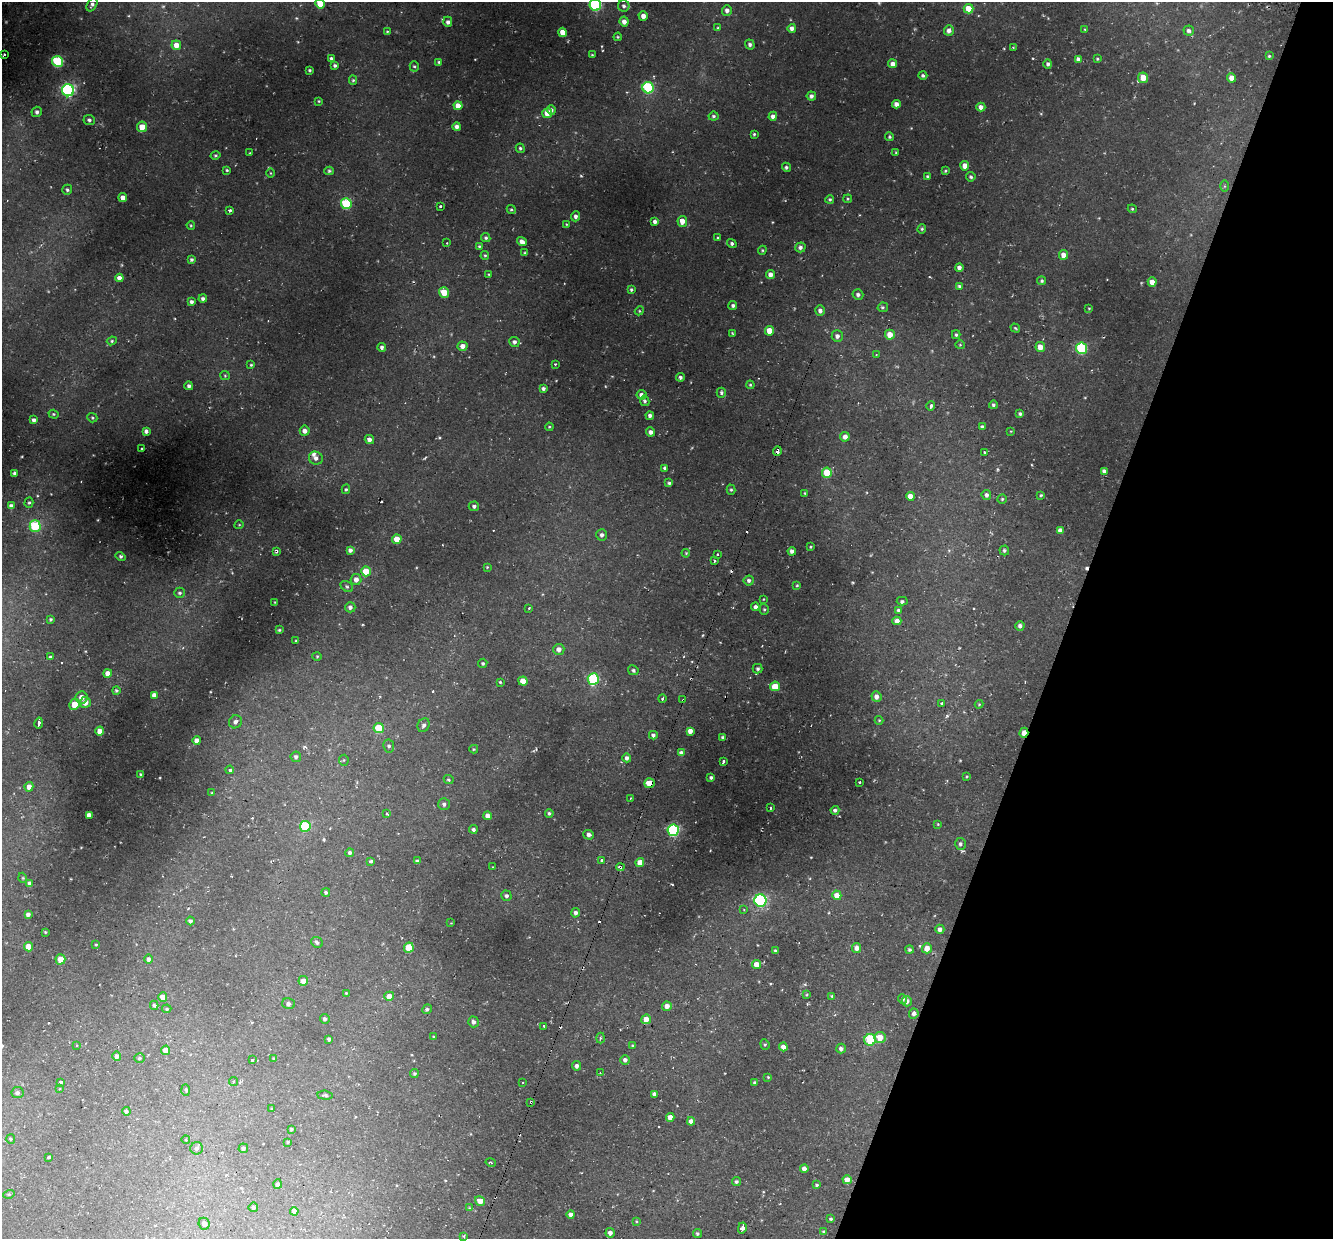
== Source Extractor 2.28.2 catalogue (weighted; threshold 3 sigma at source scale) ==
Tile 8 of 4 x 4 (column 4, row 2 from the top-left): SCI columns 4014-5344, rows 2846-4082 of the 5450 x 5447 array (HDU 1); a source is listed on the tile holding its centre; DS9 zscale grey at full resolution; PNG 1335 x 1241 px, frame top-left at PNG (2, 2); each listed source drawn as its Kron ellipse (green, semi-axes under 4 px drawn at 4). Shown black and unused: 20% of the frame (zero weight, under 2 of 3 exposures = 6% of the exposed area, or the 3 px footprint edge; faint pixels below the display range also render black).
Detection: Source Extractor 2.28.2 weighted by HDU 2 'WHT'; one run over the whole footprint, this tile lists its part. Background 0.0372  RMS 0.0052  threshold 0.0235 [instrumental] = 3 sigma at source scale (4.5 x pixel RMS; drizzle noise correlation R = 1.50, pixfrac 1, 0.05/0.05 arcsec/px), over >= 5 px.
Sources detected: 394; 3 too faint to see at this stretch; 15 cosmic-ray / hot-pixel residue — neither listed nor drawn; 1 inside a brighter listed object's ellipse — not listed separately; the other 375 listed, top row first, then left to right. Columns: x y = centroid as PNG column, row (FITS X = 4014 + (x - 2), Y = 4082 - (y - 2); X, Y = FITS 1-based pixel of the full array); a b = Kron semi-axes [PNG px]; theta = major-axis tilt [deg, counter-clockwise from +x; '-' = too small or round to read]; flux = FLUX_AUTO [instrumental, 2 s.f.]
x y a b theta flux
92 4 7 5 59 1.4
320 4 5 4 - 8.1
595 5 6 5 - 54
624 6 6 5 - 1.3
969 9 5 4 - 6.8
727 10 5 5 - 1.7
643 16 5 4 - 2.7
448 22 5 4 - 1.5
624 22 5 4 - 2.5
718 28 4 4 - 0.58
792 28 4 4 - 1.9
949 30 5 5 - 2
1085 30 3 3 - 0.43
387 31 3 3 - 0.46
1189 31 5 5 - 1.3
562 32 4 4 - 4.3
618 37 4 4 - 0.51
750 44 5 4 - 1
176 45 5 4 - 5
1013 47 2 2 - 0.31
4 54 4 3 - 1.3
592 55 3 3 - 0.46
1269 56 3 3 - 0.51
331 58 4 4 - 0.81
1078 59 4 4 - 1.6
1097 59 3 2 - 0.45
57 61 5 5 - 35
439 62 4 3 - 0.54
893 64 4 4 - 2.6
1048 64 4 4 - 1.1
335 66 4 3 - 0.96
414 66 5 4 - 0.77
310 70 3 3 - 0.74
923 76 4 4 - 0.95
1143 78 5 5 - 6.7
1232 78 5 4 - 3.8
353 80 4 4 - 0.62
648 88 6 5 - 43
68 90 6 6 - 80
811 96 4 4 - 1.5
319 101 4 3 - 0.47
896 104 4 4 - 2.3
458 106 4 4 - 5
981 107 4 4 - 2.4
551 110 5 4 - 1.5
37 112 5 5 - 1.3
547 113 5 5 - 6.5
713 116 5 4 - 0.81
773 116 4 4 - 2
89 120 6 5 - 1
142 127 5 5 - 6.4
457 127 4 4 - 2.2
754 134 3 3 - 0.57
889 137 4 4 - 0.64
520 148 4 4 - 0.89
896 152 4 3 - 0.49
250 153 3 3 - 0.4
215 155 5 4 - 0.63
965 166 4 4 - 4
786 167 5 4 - 0.87
227 170 4 3 - 0.55
329 171 5 4 - 0.75
945 171 4 3 - 0.58
271 173 5 3 - 0.42
927 176 3 3 - 0.74
971 177 5 4 - 0.97
1225 186 6 4 90 0.62
67 190 5 5 - 0.84
123 198 4 4 - 3.3
830 199 4 4 - 0.69
848 199 4 4 - 0.53
346 204 5 5 - 33
440 207 3 3 - 1.5
1132 209 4 4 - 0.52
230 210 3 3 - 1.1
511 210 5 4 - 0.7
575 216 5 4 - 1.3
655 221 4 4 - 1.5
682 221 5 5 - 4.4
566 224 4 2 - 0.32
191 225 4 4 - 0.48
922 229 5 3 - 0.62
486 238 5 4 - 0.87
717 238 3 3 - 0.45
522 242 5 4 - 2.6
447 243 3 2 - 0.32
732 243 5 4 - 1.1
479 246 4 4 - 0.56
800 247 5 5 - 1.3
762 250 4 4 - 0.58
525 253 4 3 - 0.53
485 255 4 3 - 0.57
1064 255 5 4 - 3.5
192 259 4 4 - 0.97
959 268 4 4 - 1.7
489 274 4 3 - 0.43
770 275 4 4 - 2.6
119 278 4 4 - 2.5
1042 281 4 4 - 0.81
1152 282 5 4 - 4
959 286 4 3 - 0.7
631 290 4 4 - 0.75
444 292 5 4 - 11
858 295 5 5 - 1.4
203 299 4 4 - 1.3
191 302 4 4 - 1.5
733 305 4 4 - 0.91
883 307 5 5 - 0.77
1089 308 3 2 - 0.35
639 311 5 3 - 0.49
820 311 5 5 - 1.9
1015 328 5 3 - 0.49
769 331 5 4 - 6.1
732 333 4 2 - 0.45
890 335 5 5 - 6
956 335 4 3 - 0.78
837 336 6 5 - 2.2
112 341 5 4 - 0.6
514 342 5 5 - 1.5
960 345 4 4 - 0.5
462 346 5 4 - 3.1
382 347 4 4 - 1.2
1040 347 5 5 - 4.9
1081 348 6 5 - 38
876 355 3 2 - 0.33
555 364 3 3 - 0.77
251 365 4 4 - 0.61
225 376 5 4 - 0.52
680 377 4 4 - 1.1
750 385 4 3 - 0.54
189 386 4 4 - 1.4
543 389 4 3 - 1.3
721 393 5 4 - 0.85
641 395 5 5 - 2.2
645 401 5 4 - 0.94
993 405 4 4 - 0.91
931 406 5 3 - 3.8
54 414 5 4 - 0.64
1020 414 4 3 - 0.94
650 416 4 4 - 1.4
92 418 5 4 - 0.68
34 420 4 4 - 1.6
549 427 4 4 - 0.53
982 427 4 4 - 1
146 431 4 4 - 1.6
305 431 5 5 - 2.4
1011 431 4 3 - 0.39
651 432 4 4 - 1.9
845 437 5 4 - 2.5
369 439 5 4 - 2.2
141 449 3 3 - 0.86
777 451 5 3 - 3.5
984 452 3 3 - 1
316 458 7 6 - 2
665 468 4 4 - 1.5
1104 471 4 4 - 1.6
14 473 4 3 - 0.96
827 473 5 5 - 16
669 483 4 3 - 0.89
346 489 5 4 - 0.66
731 490 5 4 - 0.71
805 493 4 4 - 0.52
986 495 5 4 - 1.5
1041 495 4 4 - 0.56
910 496 4 4 - 3.7
1002 499 4 4 - 0.67
29 502 5 4 - 0.72
11 506 4 4 - 1.8
474 506 5 5 - 1
239 525 5 3 - 0.38
35 526 5 5 - 35
1060 530 4 4 - 1.9
602 535 5 5 - 1.4
397 539 5 4 - 6.1
811 547 3 2 - 0.46
350 550 4 4 - 1.6
1004 550 5 4 - 0.92
276 551 4 3 - 0.7
792 551 4 4 - 1.7
686 553 4 3 - 0.42
717 554 3 2 - 0.59
120 556 5 4 - 0.79
714 561 3 3 - 0.69
487 567 3 3 - 0.38
366 571 5 4 - 10
356 579 5 5 - 3
749 580 5 5 - 1.3
797 585 3 3 - 0.45
347 586 7 5 -34 0.81
180 593 5 5 - 0.95
764 599 3 2 - 0.33
902 601 5 3 - 0.73
275 602 3 2 - 0.32
350 607 5 5 - 1.8
755 607 4 4 - 1.4
529 608 3 3 - 0.5
764 609 5 4 - 0.7
898 610 3 3 - 0.69
51 619 3 3 - 0.68
897 621 4 4 - 2.4
1020 626 5 4 - 1.5
279 630 3 3 - 0.56
296 641 3 2 - 0.47
559 649 5 5 - 2.6
317 656 4 4 - 0.47
50 657 3 3 - 0.94
483 663 5 4 - 0.73
758 669 5 5 - 0.87
633 670 5 4 - 0.88
108 673 4 4 - 3.5
593 679 6 5 - 41
523 681 4 4 - 5.9
500 682 3 3 - 0.56
775 686 5 4 - 7.7
116 690 4 4 - 0.82
154 695 4 4 - 2.5
81 697 6 6 - 4
876 697 5 5 - 2.4
662 698 4 3 - 0.89
683 700 3 3 - 0.48
85 702 5 5 - 3.4
75 704 5 5 - 9.2
941 704 3 3 - 1.8
979 704 4 4 - 0.48
879 720 4 4 - 0.47
235 722 7 6 - 2
39 723 5 3 - 5.3
424 725 7 5 64 1.6
379 728 5 5 - 16
100 731 4 4 - 3.9
690 731 4 4 - 3.1
1024 733 5 3 - 7.1
653 735 4 4 - 1.3
723 737 3 3 - 0.94
197 740 4 4 - 2.9
389 746 6 5 - 1.1
474 749 4 3 - 0.59
681 753 4 4 - 2.3
296 757 5 5 - 1.4
627 758 4 4 - 1.5
344 760 5 5 - 0.6
723 762 4 3 - 1.5
230 770 4 4 - 1.9
141 774 3 3 - 0.57
967 776 3 2 - 0.42
711 777 3 3 - 0.92
449 779 5 4 - 0.66
859 782 3 2 - 0.64
649 783 5 5 - 9.8
29 787 5 4 - 2.9
212 793 4 4 - 0.51
630 798 3 2 - 0.37
444 804 6 5 - 1.4
770 808 3 2 - 0.6
835 810 4 3 - 1.1
549 813 4 4 - 0.81
387 814 4 3 - 0.9
89 815 4 4 - 3.1
488 816 4 4 - 3.1
938 824 3 3 - 0.37
305 826 5 5 - 30
473 829 4 4 - 0.97
673 830 6 6 - 63
589 835 5 4 - 1.6
960 844 6 5 - 1.3
350 853 4 4 - 1.1
602 860 3 3 - 0.91
371 861 4 3 - 0.75
417 861 4 3 - 1.1
640 862 4 4 - 5.3
493 867 3 3 - 0.33
620 867 4 3 - 1.5
23 878 5 3 - 0.38
30 883 4 3 - 1.5
326 892 4 4 - 0.87
837 895 5 4 - 5.9
506 896 5 5 - 1.3
760 900 6 6 - 67
744 909 4 3 - 0.35
576 913 5 4 - 1.3
28 914 4 4 - 1.5
190 921 4 4 - 1.1
451 923 3 3 - 0.27
940 929 4 4 - 1.9
45 932 3 2 - 0.37
317 942 6 5 - 1.4
96 945 3 2 - 0.4
28 947 4 4 - 5.5
409 948 5 5 - 16
857 948 5 4 - 3.1
927 948 5 5 - 4.4
909 949 4 4 - 0.72
775 950 3 3 - 0.5
60 959 5 5 - 5.9
149 959 5 4 - 1.4
756 964 4 4 - 4.5
303 981 5 5 - 3.3
346 993 3 3 - 0.44
807 995 3 3 - 0.47
389 996 5 4 - 4
832 996 4 3 - 0.65
163 997 4 4 - 5.2
903 999 5 4 - 1.2
907 1001 5 5 - 2.3
288 1004 6 5 - 1.4
154 1005 4 3 - 0.6
667 1006 5 4 - 2.9
167 1009 4 4 - 0.59
427 1009 5 4 - 0.93
914 1014 5 4 - 1.6
325 1019 5 4 - 1.2
646 1019 5 4 - 4.5
473 1022 5 5 - 1.5
544 1026 3 3 - 1.1
433 1037 3 3 - 0.54
880 1037 5 5 - 7.1
601 1038 5 3 - 0.59
329 1039 4 4 - 1.1
870 1040 6 5 - 23
765 1044 5 4 - 0.65
76 1045 4 3 - 0.47
632 1045 3 2 - 0.39
783 1047 4 4 - 2.6
841 1049 5 5 - 1.4
166 1050 4 4 - 5.6
117 1056 5 4 - 1.8
139 1058 5 4 - 0.85
274 1059 3 3 - 0.54
252 1060 3 3 - 3
625 1060 5 4 - 1.7
576 1066 5 4 - 1.4
600 1073 3 3 - 0.45
414 1074 4 4 - 0.83
768 1077 3 3 - 0.4
61 1082 4 3 - 0.91
234 1082 4 4 - 0.68
523 1083 2 2 - 0.36
755 1083 3 3 - 1
60 1088 3 3 - 0.46
186 1090 6 4 -87 0.71
17 1093 6 5 - 1.5
654 1094 4 4 - 1.4
325 1095 7 4 -7 0.88
531 1102 3 3 - 0.6
272 1109 3 3 - 0.47
126 1111 4 4 - 1.1
670 1117 4 4 - 3.6
691 1121 4 4 - 2.7
291 1129 3 3 - 0.62
11 1139 5 4 - 0.64
186 1140 4 3 - 0.33
288 1142 3 3 - 0.51
197 1148 6 6 - 1.3
243 1148 5 4 - 0.86
49 1157 3 3 - 0.67
491 1162 5 2 - 0.47
804 1169 4 4 - 2.4
847 1180 4 4 - 4.7
736 1182 4 4 - 1
278 1184 5 4 - 1.1
817 1185 3 3 - 0.73
9 1194 5 3 - 0.47
480 1201 5 4 - 5.2
253 1207 5 4 - 1
469 1208 4 4 - 0.46
294 1211 4 4 - 2.4
571 1214 4 4 - 2.5
831 1219 4 3 - 0.63
636 1221 4 3 - 0.45
204 1224 6 5 - 2
742 1228 5 4 - 4
823 1231 4 3 - 0.41
610 1233 4 4 - 2.1
697 1233 4 4 - 0.79
464 1236 4 4 - 0.83
Overlapping masked pixels (flux is a lower limit): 8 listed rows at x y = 777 451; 276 551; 683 700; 1024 733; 649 783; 620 867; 531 1102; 480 1201
Isophote crosses this tile's border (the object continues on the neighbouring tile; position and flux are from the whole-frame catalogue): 2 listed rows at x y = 320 4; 595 5